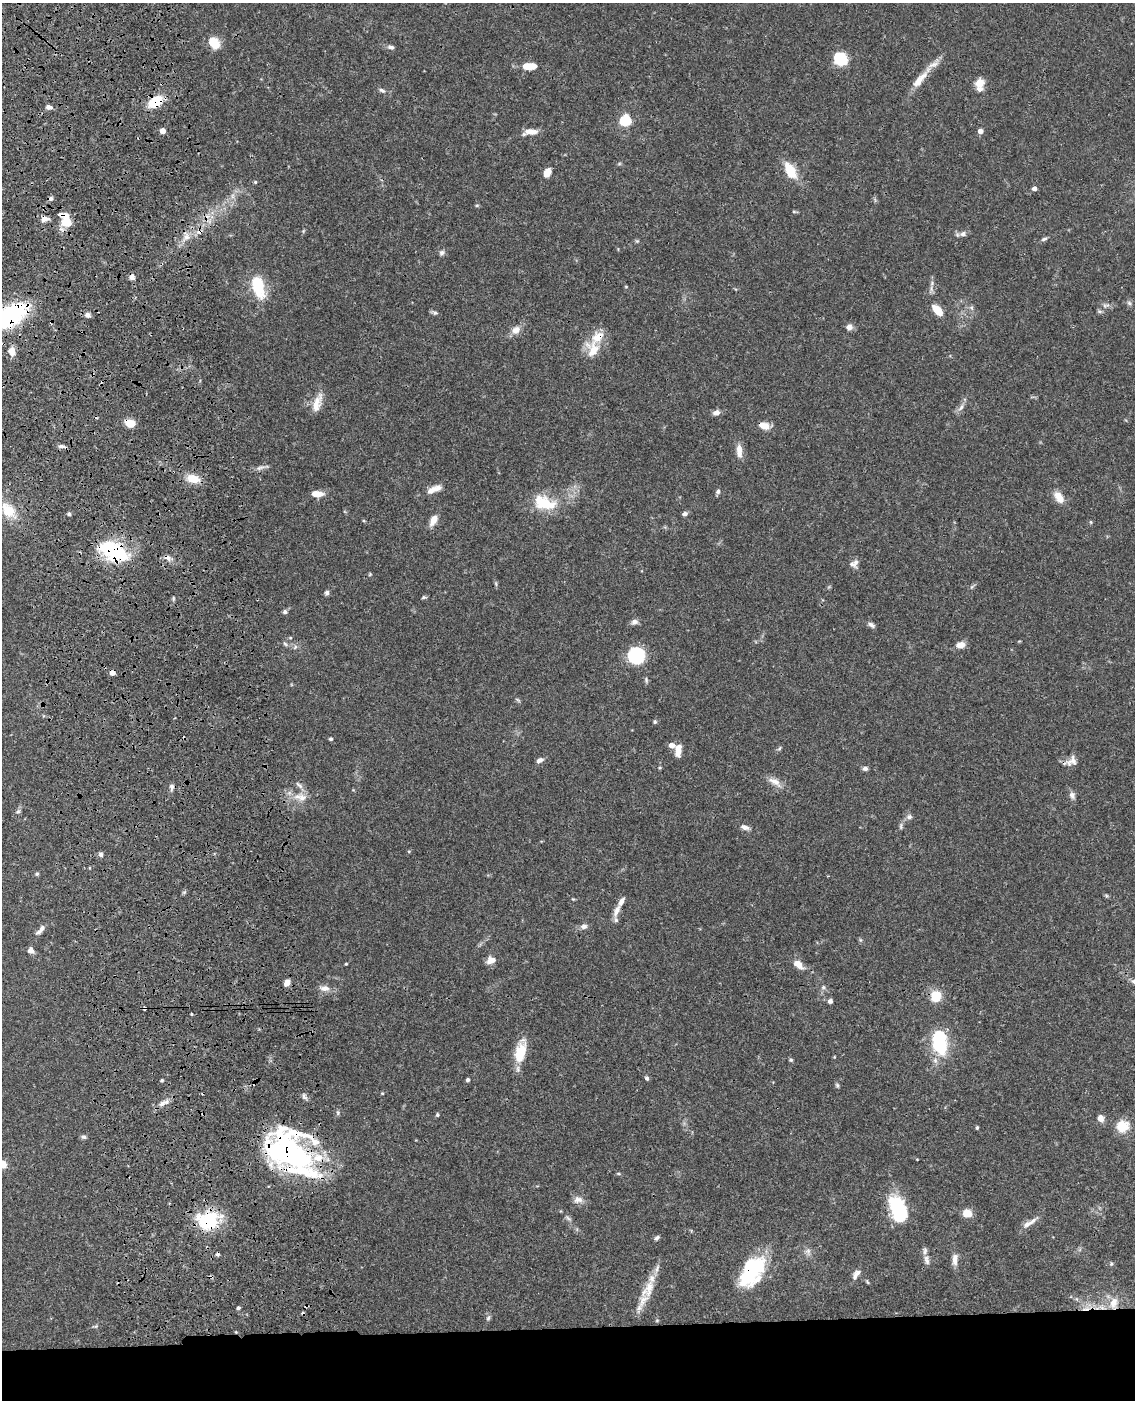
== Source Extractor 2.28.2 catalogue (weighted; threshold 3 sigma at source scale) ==
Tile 11 of 4 x 3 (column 3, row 3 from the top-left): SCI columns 2387-3519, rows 255-1652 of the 4770 x 4604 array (HDU 1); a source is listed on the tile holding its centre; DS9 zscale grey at full resolution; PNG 1137 x 1402 px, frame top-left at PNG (2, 3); no overlay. Shown black and unused: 6% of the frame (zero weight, under 3 of 4 exposures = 6% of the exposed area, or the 3 px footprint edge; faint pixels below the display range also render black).
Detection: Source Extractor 2.28.2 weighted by HDU 2 'WHT'; one run over the whole footprint, this tile lists its part. Background 0.0574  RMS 0.003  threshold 0.0137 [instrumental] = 3 sigma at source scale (4.5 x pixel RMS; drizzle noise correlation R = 1.50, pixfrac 1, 0.05/0.05 arcsec/px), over >= 5 px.
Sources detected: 182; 3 inside a brighter object's white glare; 10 cosmic-ray / hot-pixel residue — not listed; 13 inside a brighter listed object's ellipse — not listed separately; the other 156 listed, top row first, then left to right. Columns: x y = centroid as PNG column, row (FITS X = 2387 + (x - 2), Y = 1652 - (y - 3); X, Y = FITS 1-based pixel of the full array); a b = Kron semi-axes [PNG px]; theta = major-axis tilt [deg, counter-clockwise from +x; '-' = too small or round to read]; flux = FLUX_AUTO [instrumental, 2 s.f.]
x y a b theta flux
214 43 13 10 -47 5.5
391 47 10 5 -8 0.9
841 59 10 9 - 13
529 66 15 7 0 5.3
920 79 39 9 49 5.4
980 83 10 9 - 3.2
382 90 10 5 -29 0.87
155 102 16 11 33 8.3
49 107 6 5 - 1.5
625 120 5 5 - 28
163 131 4 4 - 3
980 131 5 5 - 1.7
531 132 16 7 -4 2.9
790 170 17 9 -60 8.3
547 173 9 6 64 3.2
255 182 4 4 - 0.42
1034 188 4 4 - 1.4
232 196 7 4 -90 0.85
477 205 5 3 - 0.34
794 211 6 4 -1 0.36
45 219 9 7 14 1.7
66 221 15 9 -82 6.6
303 231 6 4 71 0.35
963 234 9 7 4 1.3
186 236 13 8 -68 2
1044 239 8 4 19 0.61
637 241 5 5 - 0.39
442 253 7 7 - 0.87
258 286 22 11 -74 13
626 287 5 3 - 0.25
1129 303 7 5 -46 0.63
1106 305 11 5 -3 0.98
971 308 7 4 -46 0.58
937 310 11 6 -49 6.2
1099 311 7 5 -6 0.56
435 313 9 5 -12 0.67
87 315 8 7 - 1.2
9 316 46 22 29 33
849 327 8 7 - 1.4
516 330 12 9 36 2.5
593 350 24 18 -73 6.1
12 351 9 8 - 2.8
317 403 24 9 71 4
961 407 11 5 57 1.3
716 412 8 6 18 1.6
130 423 11 8 -16 3.5
764 425 12 7 -20 3.3
62 446 12 5 -9 0.98
739 451 17 7 -88 2.8
260 467 15 6 18 1.2
193 479 13 8 -12 5.7
431 490 16 8 44 2.2
718 492 6 6 - 0.74
317 494 15 7 -2 2.9
1059 497 16 9 -56 3.3
544 503 30 17 -17 10
8 510 16 11 -48 8.4
69 514 5 5 - 0.53
685 514 6 5 - 0.98
433 520 14 7 62 2.9
1091 522 5 3 - 0.31
114 551 35 25 -25 20
167 558 11 7 -39 1.4
852 564 13 7 -36 1.1
370 574 5 4 - 0.31
496 584 6 4 -72 0.43
972 587 8 3 45 0.47
327 593 5 5 - 0.79
424 597 6 4 18 0.47
173 598 6 4 -72 0.38
285 612 6 5 - 0.72
634 622 8 7 - 1.3
871 625 9 5 -29 0.97
290 638 5 3 - 0.3
285 644 7 4 -45 0.52
961 645 11 7 11 2.3
295 647 7 4 54 0.54
636 655 11 10 - 26
112 673 4 4 - 2.2
646 680 8 5 -81 0.6
518 700 8 4 -36 0.47
655 722 6 4 69 0.46
331 739 4 4 - 0.44
671 745 7 5 -11 1.8
779 748 6 4 46 0.47
678 750 15 7 82 2.9
540 760 9 5 28 1.2
1072 761 16 11 27 2.3
660 768 5 4 - 0.38
865 769 6 5 - 0.92
775 782 21 8 -30 2.7
299 785 13 5 -39 1.2
172 787 9 6 90 0.93
1072 795 9 7 -68 1.4
300 797 21 11 -9 4.3
18 811 7 5 43 0.61
909 817 8 7 - 0.98
901 826 10 4 85 0.63
745 827 11 6 -16 1.4
101 855 6 6 - 0.7
37 874 5 4 - 0.43
573 899 5 3 - 0.29
617 911 18 7 67 2.4
584 926 9 7 6 1.2
42 928 7 5 64 1.1
861 940 6 4 -70 0.4
31 950 7 6 - 1.7
491 960 10 8 14 2.4
346 964 3 3 - 0.27
798 964 14 8 -42 2.8
287 982 7 6 - 1.9
823 987 6 5 - 0.62
324 988 14 8 -5 2.1
936 997 8 7 - 9.3
830 1001 5 5 - 0.98
144 1008 4 3 - 1.3
941 1045 15 14 - 17
520 1052 24 11 77 8.5
834 1057 4 3 - 0.2
791 1060 5 5 - 0.45
647 1078 6 5 - 0.6
162 1080 4 4 - 0.36
468 1080 4 4 - 0.67
837 1085 6 5 - 0.48
382 1093 4 4 - 0.27
304 1096 11 5 -64 0.81
162 1103 12 7 44 1.7
338 1112 7 5 -89 0.59
437 1115 5 5 - 0.44
1100 1118 7 6 - 2.2
1122 1126 15 15 - 5.2
977 1127 5 3 - 0.38
84 1137 7 6 - 0.67
287 1153 47 38 -37 73
3 1164 9 8 - 3.1
618 1174 6 3 -8 0.36
578 1200 13 9 -1 1.9
898 1208 30 16 -69 19
967 1213 10 8 -19 3.5
211 1218 27 20 -18 13
568 1218 10 4 -39 0.8
1027 1224 18 7 28 2.2
657 1238 7 5 32 0.74
808 1251 10 7 -84 1.2
955 1259 16 7 86 2.1
927 1260 14 7 -79 1.5
1111 1264 5 5 - 0.52
752 1270 36 19 55 23
856 1274 15 7 56 1.6
867 1282 7 3 -66 0.34
648 1289 32 14 60 7.2
1114 1303 17 10 75 3.8
238 1308 4 4 - 0.63
488 1318 8 6 73 0.7
657 1320 5 3 - 0.28
96 1326 7 5 11 0.47
Overlapping masked pixels (flux is a lower limit): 16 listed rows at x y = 155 102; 45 219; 66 221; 9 316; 130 423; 764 425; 62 446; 114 551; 167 558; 112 673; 1072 761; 144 1008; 287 1153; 211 1218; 752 1270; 1114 1303
Isophote crosses this tile's border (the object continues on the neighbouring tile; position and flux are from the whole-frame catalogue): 3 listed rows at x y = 9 316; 8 510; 3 1164